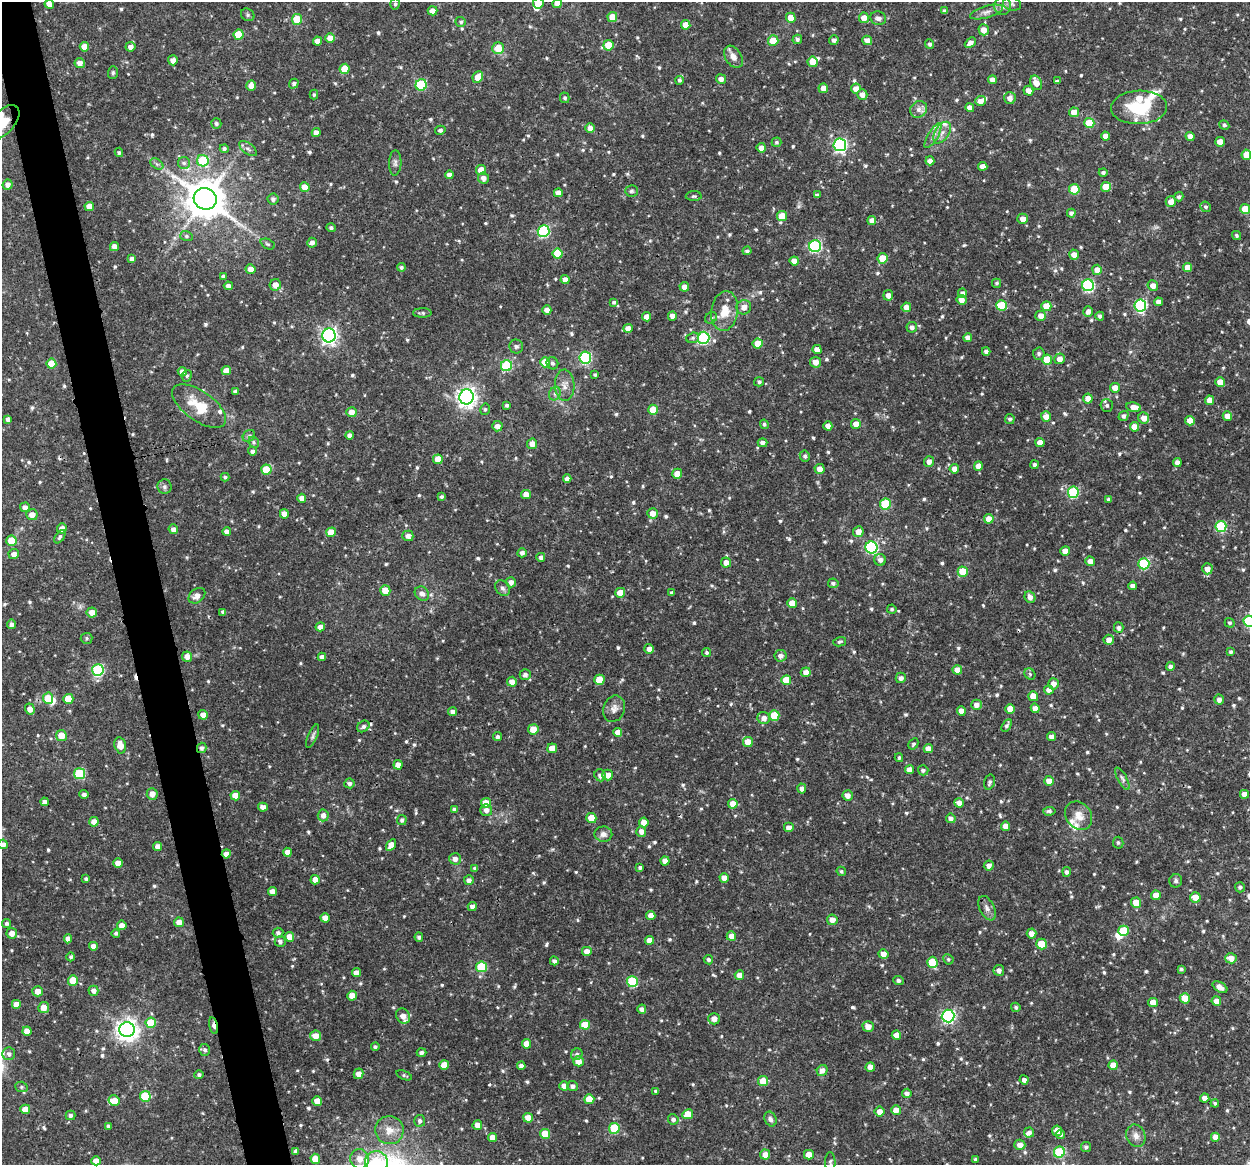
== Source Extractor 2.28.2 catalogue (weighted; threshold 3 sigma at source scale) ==
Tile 11 of 4 x 4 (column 3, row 3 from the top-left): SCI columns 2496-3743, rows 1201-2363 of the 4992 x 4776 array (HDU 1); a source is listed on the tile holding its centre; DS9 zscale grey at full resolution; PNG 1252 x 1167 px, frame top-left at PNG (2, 2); each listed source drawn as its Kron ellipse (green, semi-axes under 4 px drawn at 4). Shown black and unused: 4% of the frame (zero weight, under 3 of 4 exposures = <1% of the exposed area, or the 3 px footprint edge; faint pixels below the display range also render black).
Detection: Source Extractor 2.28.2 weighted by HDU 2 'WHT'; one run over the whole footprint, this tile lists its part. Background 0.0465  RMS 0.0026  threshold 0.0115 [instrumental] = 3 sigma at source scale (4.5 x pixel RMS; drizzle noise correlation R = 1.50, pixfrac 1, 0.0396/0.0396 arcsec/px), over >= 5 px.
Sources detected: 736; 2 inside a brighter object's white glare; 4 cosmic-ray / hot-pixel residue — neither listed nor drawn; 11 inside a brighter listed object's ellipse — not listed separately; of the other 719, all 500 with FLUX_AUTO >= 0.43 (the completeness limit of this list) listed and drawn (219 fainter detections not listed), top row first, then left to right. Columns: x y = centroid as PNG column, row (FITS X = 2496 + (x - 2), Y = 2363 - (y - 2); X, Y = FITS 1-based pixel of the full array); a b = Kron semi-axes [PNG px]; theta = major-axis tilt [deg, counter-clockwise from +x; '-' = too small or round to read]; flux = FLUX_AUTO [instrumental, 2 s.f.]
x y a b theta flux
538 3 5 5 - 4.4
557 3 5 4 - 1.8
49 4 4 4 - 1.8
395 4 5 5 - 0.48
1012 4 9 6 -16 0.73
1003 6 9 8 - 1.2
433 11 5 4 - 1.5
944 11 4 3 - 0.66
986 12 17 6 16 1.4
248 15 7 6 - 0.64
612 17 5 5 - 3.7
791 18 5 5 - 2.8
864 18 5 5 - 2.3
878 18 8 6 -19 1
297 19 5 5 - 8.2
461 22 5 5 - 0.48
686 25 5 4 - 3.1
984 30 5 5 - 1.9
239 35 5 5 - 7.8
330 38 5 5 - 2.1
797 39 5 4 - 0.56
834 40 5 4 - 0.81
867 40 5 4 - 1.7
317 41 4 4 - 1.8
773 41 5 5 - 4.1
970 43 6 4 42 1.4
930 44 5 4 - 0.54
608 45 5 5 - 5.1
84 47 5 4 - 2.4
130 47 5 4 - 1.4
498 48 6 6 - 4.3
733 57 12 8 -58 1.9
173 60 5 5 - 1.7
813 62 5 5 - 3.8
80 63 5 5 - 1.6
345 69 5 5 - 4.5
113 73 6 5 - 0.44
478 77 6 5 - 2.8
721 79 5 4 - 1.2
679 80 4 4 - 0.5
992 80 4 4 - 1.5
1058 81 4 3 - 0.51
1036 83 8 5 -62 2.2
294 84 5 4 - 0.63
421 85 6 5 - 16
251 86 5 5 - 1.8
823 88 5 4 - 1.9
856 89 5 5 - 2
1028 91 5 5 - 1.9
862 94 5 5 - 1.4
314 95 5 4 - 0.45
565 98 5 5 - 0.54
1010 98 6 5 - 1.6
980 101 5 5 - 1.8
970 107 4 4 - 1.7
1139 107 28 16 2 12
919 109 9 8 - 1.2
1074 112 5 5 - 2.1
3 123 21 11 47 5.9
216 123 5 5 - 0.59
1089 123 5 5 - 7.7
1224 125 5 4 - 0.48
590 128 5 5 - 1.5
440 130 5 4 - 0.62
316 133 4 4 - 1.5
942 133 12 7 56 1.6
933 136 14 5 59 1.3
1105 136 4 4 - 1.9
1190 136 4 4 - 1.5
776 142 5 4 - 0.45
1220 142 5 4 - 2.4
840 145 6 6 - 47
761 148 5 4 - 1.4
224 149 4 4 - 0.65
248 149 10 5 -37 0.84
119 152 5 4 - 0.45
1246 155 5 5 - 4.1
203 161 6 5 - 14
930 161 4 4 - 1.6
184 163 6 6 - 0.6
395 163 12 6 88 0.86
157 164 7 4 -34 0.55
983 166 4 4 - 1.9
481 170 5 5 - 3.3
1103 172 4 4 - 0.59
449 175 4 4 - 1.1
483 178 5 5 - 1.4
8 185 5 5 - 1.3
305 187 5 5 - 3
1106 187 5 5 - 5.7
1074 189 5 5 - 9.3
631 191 6 5 - 0.55
558 193 4 4 - 1.6
817 195 4 3 - 0.49
694 196 8 5 1 0.52
1179 197 5 4 - 0.58
205 199 11 10 - 800
273 199 5 5 - 0.85
1171 202 5 5 - 2.3
89 207 5 4 - 2.7
1206 207 5 5 - 0.53
1245 209 5 5 - 4.4
1071 213 4 4 - 0.82
782 216 5 5 - 4.2
1023 219 5 5 - 1.8
872 221 4 4 - 2
331 228 4 4 - 0.56
544 231 6 6 - 25
1236 235 5 4 - 0.51
186 236 6 5 - 0.58
312 243 5 5 - 1
268 244 7 5 -26 0.44
815 246 6 6 - 26
114 247 4 4 - 1.6
747 251 4 4 - 0.56
558 254 5 5 - 6.6
1074 255 5 4 - 2
882 258 5 5 - 4.8
132 259 4 4 - 1.2
794 261 4 4 - 1.9
401 267 4 4 - 0.51
1187 267 4 4 - 2.5
251 269 5 5 - 2
1097 270 5 5 - 2
223 277 4 4 - 0.78
565 279 4 4 - 1.5
997 283 4 4 - 0.46
275 285 6 5 - 2.1
1088 285 6 6 - 32
228 286 5 4 - 1.2
1153 286 5 5 - 1.9
684 287 5 4 - 1.5
962 293 5 4 - 1
888 295 5 5 - 1.4
961 300 5 5 - 1.6
614 302 4 3 - 0.49
1159 302 4 4 - 1.6
1001 305 5 5 - 8.3
1140 305 6 6 - 31
1046 306 5 5 - 4.2
744 307 7 7 - 1.8
906 307 5 4 - 1.9
547 310 4 4 - 1.7
725 311 20 13 82 4.7
1088 311 5 5 - 1
422 313 9 4 0 0.56
672 316 4 4 - 1.8
1041 316 5 5 - 2
1100 316 4 4 - 0.64
647 317 4 4 - 2
711 318 6 5 - 0.48
912 327 5 5 - 0.97
628 328 4 4 - 1.7
329 335 7 6 - 84
693 338 6 5 - 0.5
703 338 6 6 - 27
968 338 4 4 - 1.8
758 344 5 5 - 3.6
516 346 7 7 - 0.62
817 349 5 4 - 1.8
986 351 4 4 - 0.86
1039 354 6 6 - 0.68
585 358 6 6 - 29
1060 359 5 5 - 1.8
1047 360 5 5 - 7.2
545 362 5 5 - 5.7
816 362 5 5 - 2
552 363 6 5 - 0.64
51 364 5 5 - 4.4
506 366 5 5 - 17
226 371 5 4 - 1.9
182 372 5 4 - 1.4
595 375 3 3 - 0.43
187 376 6 4 66 0.47
759 382 5 4 - 0.5
1220 382 5 5 - 3.1
565 385 16 9 -86 2.1
1115 388 5 5 - 2.6
236 391 4 4 - 0.82
555 394 7 5 68 0.7
466 397 7 7 - 120
1088 398 5 5 - 2
1210 400 4 4 - 2.4
507 405 4 4 - 0.56
1107 405 6 6 - 0.67
199 406 31 15 -35 7.6
1134 407 7 4 -6 1.9
485 409 6 4 77 0.43
653 410 5 5 - 4.4
351 412 5 5 - 2.5
1123 416 5 4 - 0.73
1227 416 5 4 - 2.1
1046 417 5 5 - 2
1144 418 5 5 - 2.1
8 419 4 4 - 0.93
1010 419 5 5 - 0.61
1190 421 5 4 - 2.5
764 424 5 4 - 0.57
856 424 5 5 - 1.9
497 426 5 5 - 1.4
828 426 4 4 - 1.9
1134 427 5 4 - 3.1
349 435 4 4 - 0.89
249 436 7 5 40 0.54
254 442 6 5 - 0.44
1040 442 4 4 - 2.1
762 443 5 4 - 0.93
532 444 5 5 - 2.1
252 451 4 4 - 0.78
805 456 6 5 - 0.57
438 459 5 5 - 3.3
929 461 5 5 - 1.4
1177 462 4 4 - 1.1
1034 465 4 4 - 0.66
978 466 5 4 - 2.1
820 469 5 5 - 1.8
954 469 5 4 - 1.6
266 470 5 5 - 8.8
677 474 5 5 - 2.7
225 477 4 4 - 0.44
567 479 4 4 - 0.91
164 487 7 7 - 0.67
1073 492 6 5 - 19
526 494 5 4 - 2.1
441 497 4 4 - 0.52
302 498 4 4 - 1.5
1108 499 4 3 - 0.46
885 504 5 5 - 13
25 507 5 4 - 1.3
653 513 5 5 - 1.9
284 514 5 4 - 2.1
32 515 6 5 - 2
989 519 5 5 - 2.1
1221 526 5 5 - 18
62 528 5 4 - 1.6
173 529 5 4 - 1
227 531 4 4 - 1.2
331 532 5 4 - 3.4
858 532 5 5 - 1.9
408 536 5 5 - 1.2
60 537 7 4 54 0.54
11 541 5 5 - 4.3
871 547 6 6 - 27
1065 551 5 4 - 2.3
522 553 4 4 - 0.91
14 554 5 5 - 1.4
541 557 4 4 - 0.78
880 560 6 6 - 1.1
1090 561 5 4 - 1.8
726 562 5 5 - 1.9
1144 564 5 5 - 17
1207 569 5 5 - 1.9
963 572 5 5 - 5.9
511 582 5 5 - 1.3
833 583 5 4 - 0.55
1133 586 4 4 - 1.3
503 588 8 6 -49 0.79
385 591 5 5 - 3.7
620 593 5 5 - 3.1
672 593 4 4 - 0.71
422 594 7 6 - 1.2
197 596 9 6 38 1.6
1030 597 6 5 - 1.3
792 603 5 5 - 3.5
892 609 5 4 - 0.46
92 612 5 5 - 2.3
223 612 4 4 - 0.76
1249 621 5 5 - 20
1230 623 5 4 - 0.47
12 624 4 4 - 0.89
320 627 5 4 - 1.5
1119 628 5 5 - 0.82
86 638 6 5 - 0.47
1109 640 5 5 - 1.7
840 642 6 4 14 0.5
649 649 5 4 - 1.4
1231 652 4 3 - 0.49
707 653 4 4 - 0.44
780 656 6 5 - 1.1
187 657 5 5 - 1.9
322 657 4 4 - 1.1
1170 666 4 4 - 0.96
98 670 6 5 - 26
957 670 5 4 - 2.1
806 672 5 5 - 1.7
1030 674 6 5 - 0.48
525 675 5 5 - 0.87
901 678 5 5 - 1
599 680 5 5 - 6.8
786 680 5 5 - 5.5
512 682 5 5 - 1.8
1053 684 5 5 - 1.7
1049 690 4 4 - 1.4
1033 696 5 5 - 3.1
48 698 5 5 - 7.2
68 699 5 5 - 4.7
1219 700 5 4 - 1
976 705 5 5 - 1.7
1035 708 4 4 - 1.5
30 709 5 4 - 1.9
614 709 13 10 69 1.7
1010 709 5 5 - 2.7
961 711 4 4 - 1.9
452 712 4 4 - 0.99
203 715 4 4 - 1.8
774 716 5 5 - 7.5
764 718 6 6 - 1.6
1007 725 7 4 58 0.65
363 726 6 5 - 0.65
533 729 5 5 - 2.7
618 732 4 4 - 1.7
61 736 5 5 - 4.3
313 736 12 5 66 0.71
498 737 4 4 - 0.66
1051 737 4 4 - 1.4
748 742 5 5 - 3.3
913 744 6 4 60 0.5
120 745 8 5 -77 2.7
202 748 5 4 - 0.77
552 748 5 4 - 2.5
928 749 4 4 - 2.3
899 758 4 3 - 0.46
398 765 4 4 - 1.9
910 770 4 4 - 1.8
923 770 5 5 - 0.57
80 774 5 5 - 15
600 775 6 5 - 0.9
608 775 5 5 - 1.8
1122 779 12 4 -61 0.77
1049 781 5 5 - 2.1
989 782 8 5 75 0.6
349 783 5 5 - 0.76
802 788 5 4 - 1
84 794 4 4 - 0.82
152 794 6 5 - 1.8
1244 794 4 4 - 1.7
848 795 5 5 - 1.6
235 796 5 5 - 2.9
45 802 4 4 - 0.92
486 803 5 5 - 4.1
959 803 5 4 - 1.4
733 804 5 5 - 3
263 807 5 4 - 1.3
454 809 4 3 - 0.59
486 810 6 6 - 1.3
1049 811 6 4 7 0.56
323 815 6 5 - 1.4
1079 816 15 12 -51 2.9
591 818 5 5 - 4.3
951 818 5 4 - 1.1
402 820 5 4 - 0.69
94 822 4 4 - 2.1
644 822 5 4 - 2.5
1006 826 4 4 - 2.5
788 828 5 5 - 1.4
641 831 5 5 - 1.3
603 834 9 7 -2 1.4
1118 843 6 5 - 0.53
3 844 5 5 - 1.4
391 845 6 4 58 2.1
158 846 4 4 - 1.6
287 852 4 4 - 2
226 854 4 4 - 1.9
455 859 6 6 - 1.2
665 861 4 4 - 2
118 863 5 4 - 2.1
989 866 5 5 - 1.3
475 868 4 4 - 0.53
640 868 3 3 - 0.53
841 871 5 4 - 0.44
1067 872 5 4 - 0.78
724 878 5 4 - 2.3
86 879 3 3 - 0.44
315 880 5 4 - 2.3
469 880 5 5 - 1
1176 881 7 6 - 0.59
1240 887 5 5 - 0.63
272 892 4 4 - 2.2
1156 895 5 4 - 2.5
1195 897 5 5 - 3.1
1136 903 5 5 - 3.2
472 907 4 4 - 1.2
987 908 13 7 -64 1.3
651 915 4 4 - 1.8
325 918 5 4 - 2
832 920 5 5 - 1.9
179 922 5 4 - 1.9
7 923 4 4 - 0.55
122 925 5 5 - 1.8
1124 931 5 5 - 8.5
12 933 5 5 - 1.8
116 933 4 4 - 0.54
278 933 5 5 - 0.79
1032 934 5 5 - 1.7
731 936 5 5 - 1.8
289 937 5 4 - 3
419 937 5 4 - 0.57
68 939 4 4 - 1.7
649 940 4 4 - 2
280 941 5 5 - 0.78
1041 944 5 5 - 6.9
93 946 4 4 - 1.7
587 951 5 4 - 2
883 954 5 5 - 1.7
71 957 4 4 - 0.56
1231 958 6 5 - 2.1
948 959 5 5 - 0.44
708 960 5 4 - 0.58
554 961 4 4 - 0.71
932 962 5 5 - 7.3
481 967 5 5 - 13
1181 969 3 3 - 0.47
999 970 5 5 - 1.2
356 973 4 4 - 1.8
739 975 5 4 - 1.9
73 980 5 5 - 4.8
898 981 5 4 - 0.76
632 982 5 5 - 12
1220 987 8 4 -31 1.4
38 991 5 5 - 2.3
93 991 5 5 - 1.2
352 996 5 5 - 2.4
1185 998 5 5 - 3.9
1216 1001 5 4 - 1.7
1153 1002 5 4 - 2.3
16 1005 5 5 - 2.4
44 1007 5 5 - 2.2
1016 1007 5 4 - 0.51
642 1009 4 4 - 0.96
403 1016 8 6 -53 2.1
948 1016 6 6 - 47
714 1019 6 6 - 1.9
151 1023 5 5 - 6.5
585 1025 5 5 - 4.9
214 1026 8 4 -75 2.6
868 1026 5 5 - 1.9
127 1030 7 7 - 180
27 1031 4 4 - 1.9
896 1035 5 4 - 2.4
316 1036 5 5 - 2.6
526 1044 5 4 - 2.3
375 1047 4 4 - 0.51
205 1050 6 5 - 0.65
422 1052 5 4 - 0.79
9 1054 6 6 - 0.83
577 1054 6 5 - 0.58
578 1061 5 5 - 2
444 1065 5 5 - 3.6
1113 1065 5 4 - 2.1
521 1066 4 4 - 0.99
870 1067 5 4 - 1.8
822 1070 6 5 - 1.4
359 1074 5 5 - 2
199 1075 5 4 - 0.61
404 1075 8 3 -22 0.44
1024 1080 5 4 - 1.1
763 1081 5 5 - 3.3
564 1086 5 4 - 1.5
573 1086 5 5 - 0.94
21 1087 6 5 - 0.48
656 1091 4 4 - 0.49
907 1093 5 4 - 1.1
145 1096 5 5 - 9.9
1205 1098 4 4 - 1.6
589 1099 5 5 - 4.5
114 1101 5 5 - 3.1
317 1101 5 5 - 3
1215 1103 4 3 - 0.43
25 1109 5 4 - 2.7
896 1110 5 5 - 2.1
880 1112 5 5 - 1.8
688 1114 5 5 - 3.7
70 1115 5 5 - 0.76
528 1118 5 5 - 2.6
673 1119 5 5 - 0.76
770 1119 8 6 -66 0.81
420 1121 6 5 - 0.77
477 1125 5 5 - 1.8
108 1126 4 3 - 0.7
614 1128 5 5 - 11
389 1130 14 14 - 3.2
1057 1131 5 5 - 2.1
1029 1133 5 5 - 0.93
545 1134 5 5 - 5.6
1061 1134 5 4 - 0.51
1136 1136 11 9 -67 1.6
492 1137 4 4 - 1.8
1215 1137 4 4 - 2
1020 1145 5 5 - 1.9
1086 1147 5 5 - 0.57
296 1151 4 4 - 0.76
1059 1152 5 5 - 15
765 1154 5 5 - 1.8
809 1155 5 5 - 2.4
315 1159 5 5 - 3.5
360 1159 10 9 - 2.6
975 1159 3 3 - 0.43
96 1161 5 4 - 1.9
376 1162 11 10 - 4.9
830 1162 10 5 89 0.65
Overlapping masked pixels (flux is a lower limit): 5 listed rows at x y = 3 123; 205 199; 202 748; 226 854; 214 1026
Isophote crosses this tile's border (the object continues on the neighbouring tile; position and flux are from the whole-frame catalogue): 8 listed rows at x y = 538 3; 557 3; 3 123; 1246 155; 1249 621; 3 844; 376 1162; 830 1162